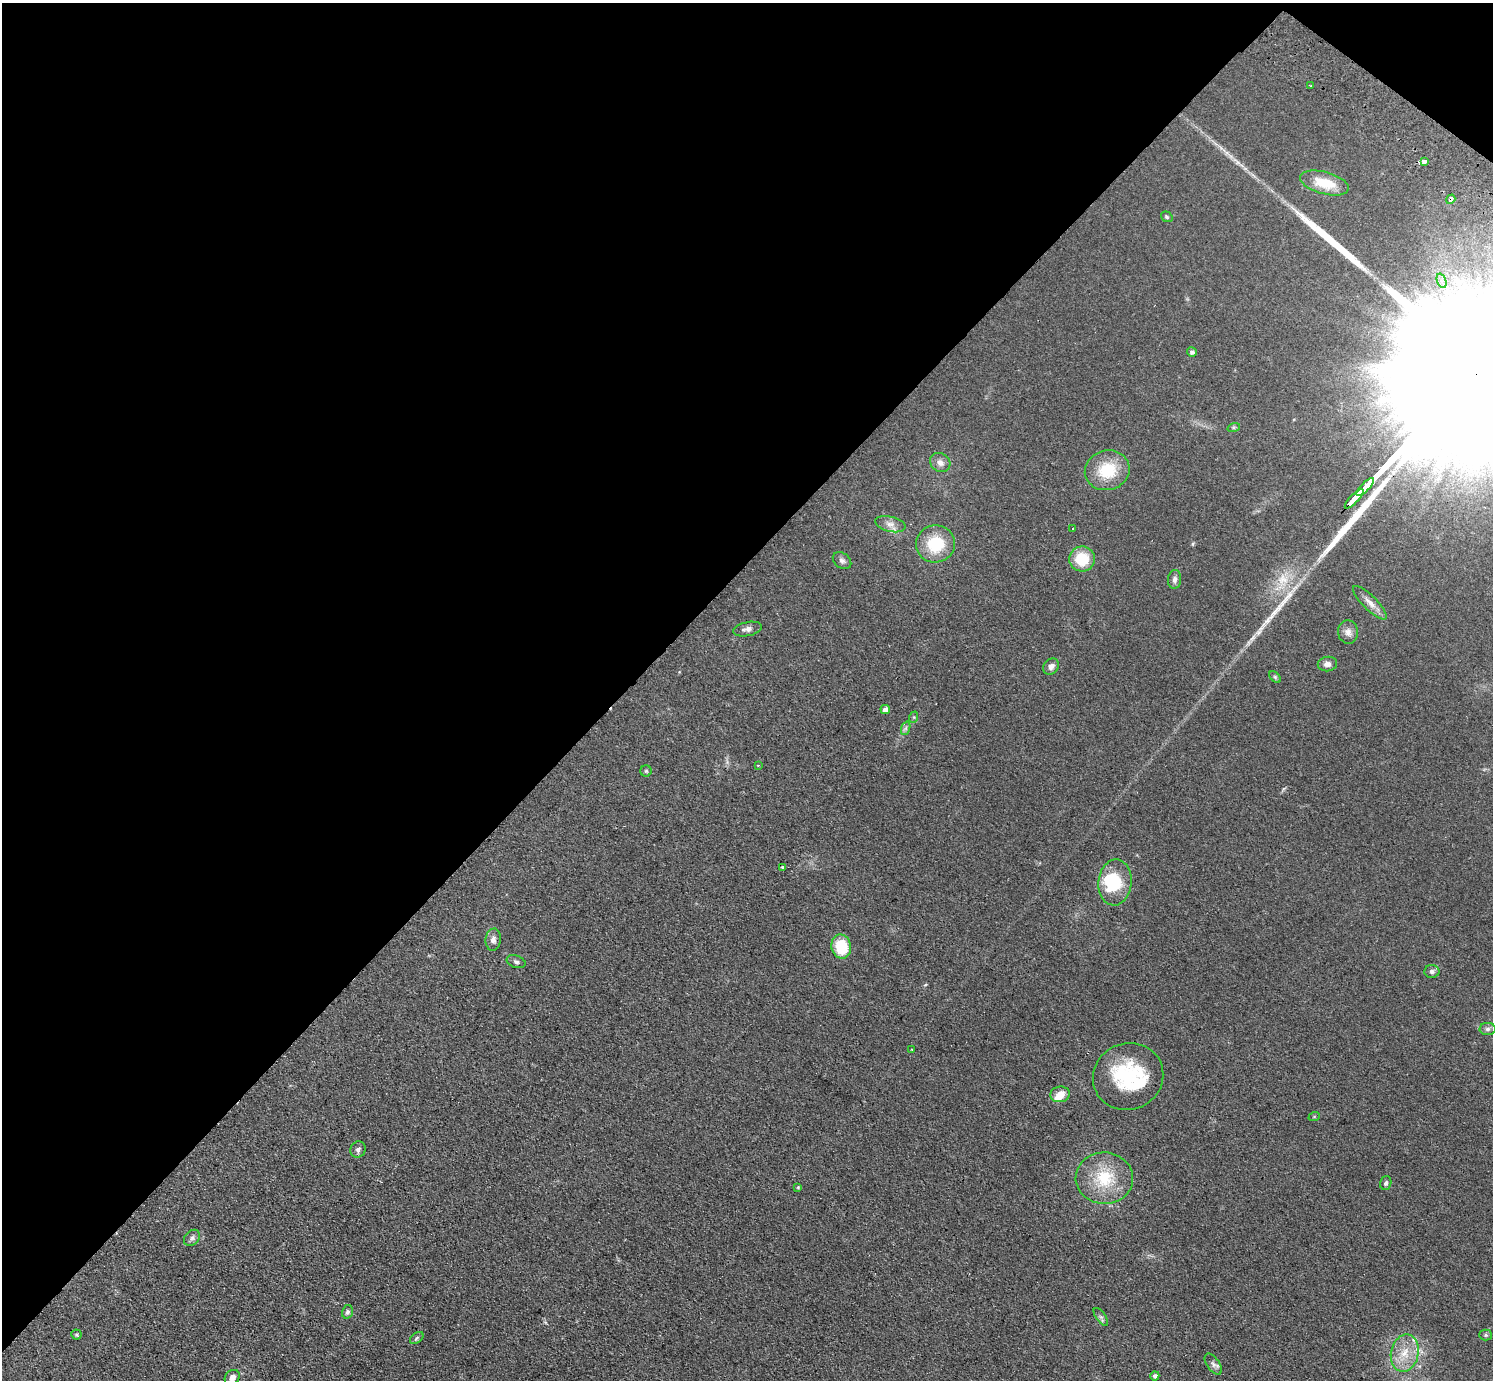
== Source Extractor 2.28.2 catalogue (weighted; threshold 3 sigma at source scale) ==
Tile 2 of 4 x 4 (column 2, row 1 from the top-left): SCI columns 1531-3021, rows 4336-5713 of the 6042 x 6058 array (HDU 1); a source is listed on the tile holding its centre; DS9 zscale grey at full resolution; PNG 1495 x 1382 px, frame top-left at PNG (2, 3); each listed source drawn as its Kron ellipse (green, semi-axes under 4 px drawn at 4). Shown black and unused: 43% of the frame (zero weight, under 2 of 3 exposures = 3% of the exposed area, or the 3 px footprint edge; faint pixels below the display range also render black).
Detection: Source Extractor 2.28.2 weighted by HDU 2 'WHT'; one run over the whole footprint, this tile lists its part. Background 0.0829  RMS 0.0076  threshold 0.0344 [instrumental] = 3 sigma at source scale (4.5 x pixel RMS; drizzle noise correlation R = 1.50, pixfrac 1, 0.05/0.05 arcsec/px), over >= 5 px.
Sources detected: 63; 2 inside a brighter object's white glare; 1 cosmic-ray / hot-pixel residue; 3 long thin detections or spike segments (spike, bleed or trail) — neither listed nor drawn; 3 inside a brighter listed object's ellipse — not listed separately; the other 54 listed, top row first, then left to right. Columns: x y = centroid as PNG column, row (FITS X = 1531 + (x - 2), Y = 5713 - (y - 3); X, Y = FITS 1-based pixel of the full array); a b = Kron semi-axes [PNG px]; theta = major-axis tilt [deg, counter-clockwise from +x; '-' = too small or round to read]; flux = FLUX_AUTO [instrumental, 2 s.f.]
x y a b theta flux
1310 86 3 2 - 0.82
1424 161 4 3 - 6.6
1324 183 25 11 -15 21
1451 199 5 4 - 3.9
1167 217 6 5 - 1.1
1442 281 7 4 -70 2.6
1192 352 5 4 - 1.9
1234 427 6 4 18 1.3
940 463 11 9 -35 4.5
1107 470 22 20 16 29
1365 487 12 3 45 1800
1354 499 13 3 46 1800
890 524 15 7 -13 4.7
1073 528 3 3 - 1.6
935 544 19 18 - 31
1082 559 13 12 - 22
842 561 10 7 -37 2.6
1175 579 9 6 84 2.9
1370 603 22 7 -45 6.3
747 629 15 7 11 3.4
1348 632 12 10 -84 4.8
1327 664 9 7 8 3.8
1051 666 9 7 52 3.4
1275 677 7 4 -45 1.2
885 710 4 4 - 3.6
914 717 6 4 71 0.92
906 728 7 4 71 1.7
758 765 3 3 - 0.82
646 771 5 5 - 1.1
782 867 3 3 - 1.7
1115 882 23 16 85 35
493 940 11 7 85 4
841 946 12 10 -76 29
516 962 10 6 -19 2
1432 971 7 6 - 2.4
1488 1029 8 6 1 2.1
912 1050 3 3 - 0.78
1128 1077 36 33 26 59
1060 1094 10 8 7 8.4
1314 1117 6 3 20 0.75
358 1149 8 7 - 2.3
1104 1178 29 26 -1 35
1386 1183 7 5 72 1.8
798 1187 4 4 - 0.78
192 1238 9 7 45 2.5
347 1312 7 5 74 1.9
1101 1317 10 4 -54 1.9
76 1334 5 5 - 1.3
1486 1335 6 5 - 1.3
417 1338 8 4 37 1.3
1405 1353 19 14 78 15
1213 1364 12 6 -54 2.7
1155 1376 5 4 - 2.2
232 1377 8 7 - 4
Overlapping masked pixels (flux is a lower limit): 2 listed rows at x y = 1451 199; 1354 499